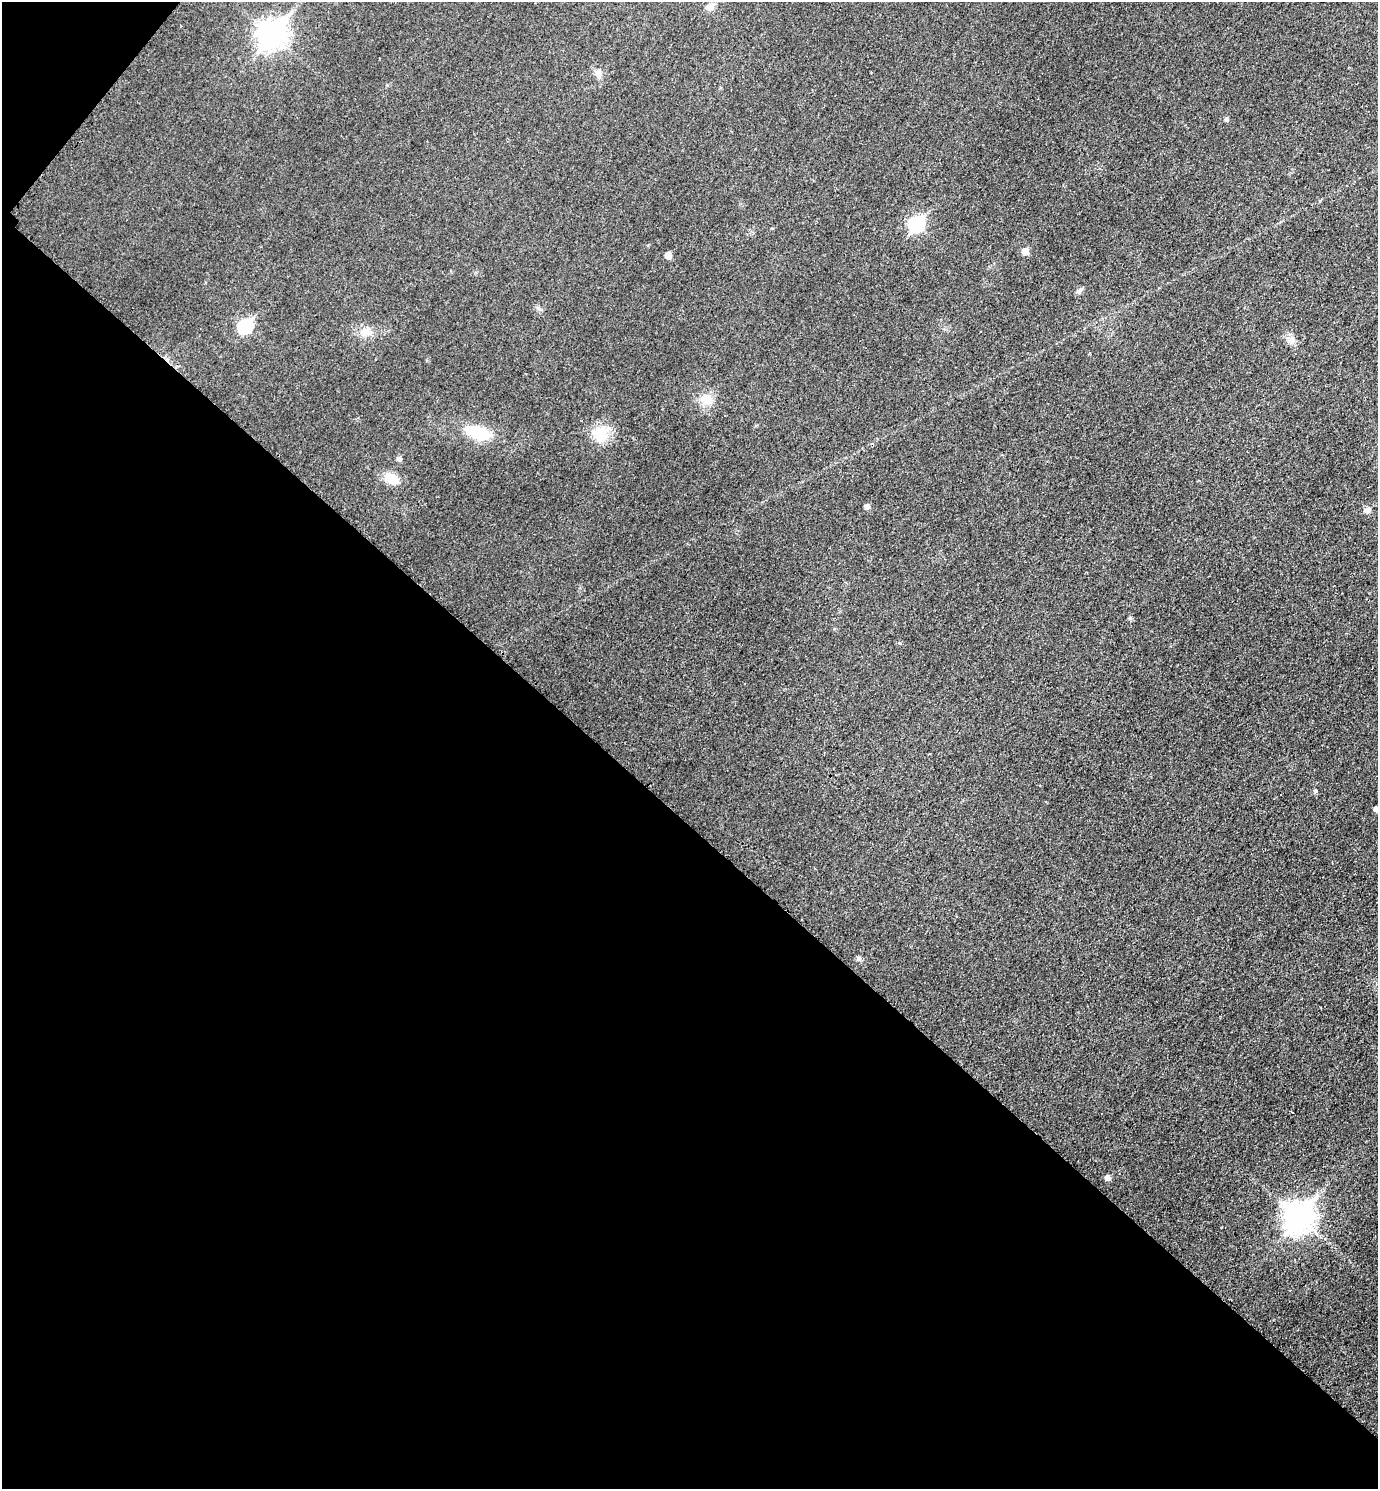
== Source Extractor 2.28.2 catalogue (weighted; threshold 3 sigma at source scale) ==
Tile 9 of 4 x 4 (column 1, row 3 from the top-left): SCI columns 163-1538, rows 1503-2989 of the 5978 x 5975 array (HDU 1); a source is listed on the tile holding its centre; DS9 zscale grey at full resolution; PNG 1380 x 1491 px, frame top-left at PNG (2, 2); no overlay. Shown black and unused: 45% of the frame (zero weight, under 3 of 4 exposures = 1% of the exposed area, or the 3 px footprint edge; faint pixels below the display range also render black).
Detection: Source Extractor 2.28.2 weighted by HDU 2 'WHT'; one run over the whole footprint, this tile lists its part. Background 0.0434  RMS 0.0064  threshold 0.029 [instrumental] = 3 sigma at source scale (4.5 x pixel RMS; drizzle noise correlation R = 1.50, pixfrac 1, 0.05/0.05 arcsec/px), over >= 5 px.
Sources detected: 24; all 24 listed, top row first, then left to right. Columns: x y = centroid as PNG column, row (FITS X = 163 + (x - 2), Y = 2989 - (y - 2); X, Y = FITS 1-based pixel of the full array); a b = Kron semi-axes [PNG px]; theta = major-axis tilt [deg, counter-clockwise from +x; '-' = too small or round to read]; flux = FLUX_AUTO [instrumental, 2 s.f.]
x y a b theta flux
710 6 14 8 38 3.5
271 34 11 9 49 600
598 74 15 7 -82 3.5
1226 119 5 5 - 1.6
916 224 8 7 - 99
1025 251 5 5 - 8
668 255 5 5 - 6.5
1079 291 11 4 44 1.7
539 309 7 4 -3 1.3
245 326 8 7 - 71
365 332 13 12 - 6.4
706 399 14 12 -30 9.3
478 432 31 14 -19 22
600 434 21 17 -48 14
399 459 6 5 - 2.1
392 478 21 13 -32 8.3
867 506 5 5 - 2.5
1367 510 7 6 - 2.9
1130 618 5 5 - 1.2
1315 790 5 4 - 1.4
1376 809 6 5 - 2.8
859 958 7 5 -34 1.5
1107 1177 6 5 - 2.9
1298 1217 11 10 - 770
Isophote crosses this tile's border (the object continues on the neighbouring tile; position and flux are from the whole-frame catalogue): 1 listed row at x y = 1376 809
Unlisted compact peaks at least as high as the median listed source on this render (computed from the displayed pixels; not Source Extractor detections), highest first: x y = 900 643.